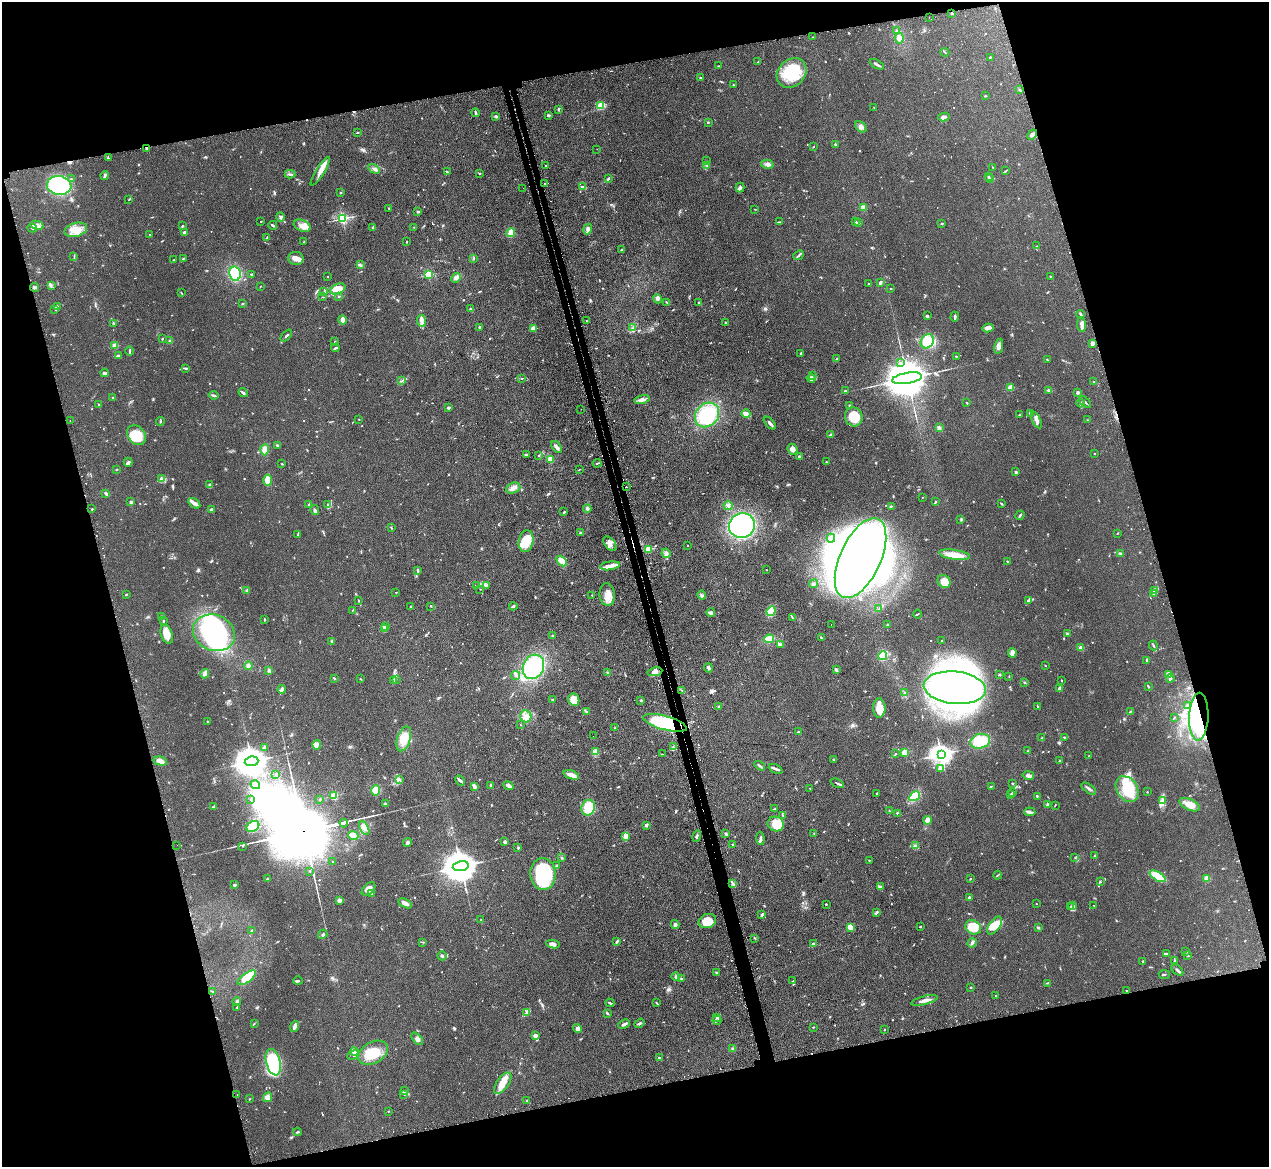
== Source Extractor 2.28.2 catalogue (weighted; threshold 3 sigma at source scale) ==
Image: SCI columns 35-5099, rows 165-4821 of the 5133 x 5106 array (HDU 1 of 3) = the unmasked area's bounding box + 8 px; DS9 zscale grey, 4 x 4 block average (1 PNG px = mean of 4 x 4 image px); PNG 1271 x 1169 px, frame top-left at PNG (2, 2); each listed source drawn as its Kron ellipse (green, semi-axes under 4 px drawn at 4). Shown black and unused: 31% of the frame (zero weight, under 2 of 3 exposures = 4% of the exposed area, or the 3 px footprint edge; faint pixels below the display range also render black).
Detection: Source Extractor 2.28.2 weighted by HDU 2 'WHT'. Background 0.107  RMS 0.0075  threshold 0.0336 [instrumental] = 3 sigma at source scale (4.5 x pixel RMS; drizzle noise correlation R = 1.50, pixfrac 1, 0.05/0.05 arcsec/px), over >= 5 px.
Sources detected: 990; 3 too faint to see at this stretch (4 x 4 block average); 29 inside a brighter object's white glare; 38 cosmic-ray / hot-pixel residue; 2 long thin detections or spike segments (spike, bleed or trail) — neither listed nor drawn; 15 coinciding with a brighter row at this scale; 48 inside a brighter listed object's ellipse — not listed separately; of the other 855, all 500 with FLUX_AUTO >= 2.22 (the completeness limit of this list) listed and drawn (355 fainter detections not listed), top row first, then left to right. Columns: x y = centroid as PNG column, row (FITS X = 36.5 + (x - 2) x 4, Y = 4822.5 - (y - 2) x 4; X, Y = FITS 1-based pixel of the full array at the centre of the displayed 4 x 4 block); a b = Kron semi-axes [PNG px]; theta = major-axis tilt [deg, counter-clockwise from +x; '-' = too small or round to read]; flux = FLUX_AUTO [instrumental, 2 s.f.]
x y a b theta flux
952 14 3 2 - 4.6
929 17 2 2 - 3.2
896 31 2 2 - 2.9
813 37 2 2 - 2.3
899 38 5 4 - 23
945 52 4 2 - 3.4
990 57 3 2 - 3.1
758 62 2 2 - 2.2
877 64 7 2 -30 11
718 66 3 2 - 2.5
792 73 16 13 44 180
700 78 2 2 - 11
733 85 2 2 - 3.5
1019 90 2 2 - 4.9
985 96 2 2 - 3.6
600 105 3 2 - 67
874 107 2 2 - 2.5
558 109 3 2 - 5.4
476 113 4 2 - 8.2
548 115 4 2 - 8.5
496 116 4 3 - 8.6
944 117 5 3 - 13
708 122 2 2 - 4.4
861 127 7 4 -46 16
357 133 3 2 - 3.6
1032 135 6 3 44 14
835 145 4 2 - 8.5
813 147 2 2 - 2.4
147 148 3 2 - 7.2
597 149 2 2 - 2.5
108 158 2 2 - 3.1
707 161 3 2 - 3.3
767 164 6 4 -14 15
546 165 2 2 - 3.1
706 165 3 2 - 3.5
993 167 3 2 - 2.8
374 169 6 4 -28 15
1006 170 4 2 - 3.3
320 171 17 3 58 30
447 172 3 2 - 5.2
479 173 2 2 - 4.5
290 174 5 2 - 6.3
105 176 4 3 - 6.6
989 176 2 2 - 2.4
990 178 4 2 - 5.2
71 179 3 2 - 3.8
608 179 3 2 - 5.3
545 183 2 2 - 6.1
59 185 12 9 -7 450
583 186 3 2 - 4.9
523 188 2 2 - 3.4
740 188 5 3 - 9
340 193 3 2 - 2.7
129 199 3 2 - 2.4
863 207 2 2 - 97
389 208 2 2 - 4.1
755 209 3 2 - 2.6
418 212 4 2 - 4.8
280 217 5 2 - 7.6
342 218 2 2 - 740
261 221 2 2 - 6.1
779 222 3 2 - 2.8
856 222 3 2 - 7.5
859 223 2 2 - 3.3
942 224 3 2 - 3.5
37 225 7 4 -13 21
273 225 4 2 - 9.2
182 226 2 2 - 4.6
302 226 9 5 -23 36
373 227 3 2 - 3.8
414 227 2 2 - 2.6
32 228 5 2 - 11
588 229 5 4 - 15
76 230 11 7 15 56
184 232 3 2 - 8.6
511 232 4 3 - 45
150 234 2 2 - 2.4
267 237 3 2 - 3.2
304 241 3 2 - 2.7
407 241 2 2 - 3.3
1036 246 2 2 - 2.3
621 250 2 2 - 8
798 255 6 2 41 6.4
74 257 2 2 - 2.7
296 258 7 6 - 27
473 258 2 2 - 6.4
183 259 2 2 - 4.2
173 260 2 2 - 2.5
360 265 3 2 - 3.7
235 274 7 6 - 190
251 274 3 3 - 5.5
428 275 2 2 - 340
327 276 2 2 - 6.7
1050 276 2 2 - 3.5
456 278 5 4 - 25
880 282 4 2 - 9.7
868 284 2 2 - 2.6
51 285 2 2 - 3.4
260 286 2 2 - 2.3
35 287 4 2 - 7.3
891 288 2 2 - 2.3
338 289 8 5 24 47
324 292 3 2 - 3.4
181 293 3 2 - 3.4
339 296 3 2 - 3.4
323 297 3 2 - 2.6
657 299 5 2 - 6
666 302 3 2 - 2.8
698 302 3 2 - 2.5
243 304 2 2 - 3.3
58 306 3 2 - 4.2
55 309 2 2 - 3.3
470 309 2 2 - 5.3
1081 314 4 2 - 6.5
927 315 3 2 - 4.2
955 317 5 2 - 8.8
342 320 5 3 - 32
421 321 6 3 -86 14
587 321 2 2 - 7.4
113 323 3 2 - 4.8
725 323 2 2 - 2.8
1082 325 7 4 -85 20
480 327 2 2 - 27
533 328 2 2 - 130
633 328 2 2 - 3
988 328 5 3 - 34
286 336 7 2 45 6
162 339 3 2 - 3
170 341 3 3 - 6.4
927 341 7 6 - 160
335 342 2 2 - 2.8
1092 343 3 3 - 15
115 346 2 2 - 150
999 346 7 4 79 18
335 348 4 2 - 6.5
130 351 4 2 - 6.1
801 353 2 2 - 4.6
118 356 3 3 - 6.7
956 356 2 2 - 3
836 359 2 2 - 2.6
1047 360 2 2 - 3.5
900 363 3 2 - 3.8
186 368 4 2 - 7.4
105 373 4 2 - 14
813 375 2 2 - 3.4
522 378 2 2 - 2.4
811 378 4 2 - 7
907 378 15 5 9 29000
402 381 3 2 - 3.4
1094 382 2 2 - 3.3
1010 387 2 2 - 150
1048 390 3 2 - 4
845 391 3 3 - 5.2
1078 392 3 2 - 9.7
243 393 5 3 - 8.3
213 395 5 2 - 8
112 398 2 2 - 2.9
642 399 8 4 12 18
1085 402 7 2 -42 6.1
967 403 3 2 - 3.5
1081 403 4 3 - 7.1
99 405 4 2 - 3.7
849 405 2 2 - 3.8
448 407 2 2 - 30
581 409 2 2 - 2.2
746 414 4 4 - 18
1030 414 3 2 - 5.5
707 415 13 11 46 270
1019 415 3 2 - 2.8
854 417 10 8 -64 99
359 419 2 2 - 2.5
70 420 2 2 - 3
1036 420 9 3 -63 20
1088 420 2 2 - 2.5
160 421 4 2 - 4.1
770 423 8 2 -48 12
939 428 3 3 - 6.6
136 435 11 8 -52 130
831 435 3 2 - 2.2
277 446 2 2 - 3
557 447 7 2 -52 20
792 449 5 5 - 20
265 450 6 4 88 34
1094 453 2 2 - 5.9
526 454 4 2 - 3.6
539 455 2 2 - 2.5
800 456 3 2 - 6.4
551 460 4 2 - 4.9
128 462 4 4 - 11
826 462 2 2 - 3.2
597 463 4 2 - 4.6
282 464 2 2 - 2.4
116 469 2 2 - 2.5
580 469 2 2 - 2.3
1016 472 2 2 - 33
161 479 3 3 - 7.9
268 480 5 3 - 53
210 485 3 3 - 10
626 487 2 2 - 5.9
513 488 7 5 21 24
106 494 4 2 - 7.3
922 497 2 2 - 4.1
131 502 3 2 - 5
935 502 2 2 - 3.8
194 503 7 2 -33 30
1001 504 3 2 - 4.1
309 505 3 2 - 3.8
327 505 2 2 - 2.2
728 506 4 3 - 8.6
891 506 3 2 - 3.7
92 509 2 2 - 7.5
587 509 4 4 - 8.9
212 510 2 2 - 45
315 510 5 4 - 8.9
564 512 2 2 - 5.5
1020 515 5 2 - 7.7
961 519 4 2 - 4.6
742 525 13 12 - 800
391 527 3 2 - 4
580 533 3 2 - 3.4
1117 533 2 2 - 2.9
298 535 3 2 - 4.2
831 538 4 3 - 15
526 541 11 7 79 99
610 544 8 5 -52 21
688 545 2 2 - 2.3
648 549 2 2 - 210
666 553 5 4 - 14
1120 553 3 2 - 4.8
954 555 15 5 -9 76
860 558 43 20 65 4300
562 561 6 3 -45 57
1007 561 2 2 - 3.8
610 566 10 4 8 27
418 570 3 2 - 5.2
766 570 2 2 - 3.8
944 582 7 6 - 63
814 584 4 2 - 7.9
487 585 2 2 - 2.8
476 586 2 2 - 3.3
480 589 2 2 - 2.3
247 590 3 3 - 4.6
1155 591 3 2 - 5.1
396 592 2 2 - 6.8
126 594 3 2 - 3.2
1154 594 2 2 - 2.4
592 595 3 2 - 3.7
607 595 11 7 -83 53
702 595 4 2 - 4.5
1028 600 4 2 - 14
358 601 3 2 - 2.7
430 606 2 2 - 2.5
513 606 4 2 - 5.1
411 607 4 2 - 4.5
879 609 2 2 - 2.4
352 611 2 2 - 2.4
771 611 5 4 - 100
711 613 4 2 - 18
917 614 4 2 - 4.6
162 617 3 2 - 4.8
792 617 3 2 - 3.6
264 619 3 2 - 4.6
163 621 3 2 - 4.3
831 624 2 2 - 3.5
888 625 3 2 - 5.5
386 626 3 2 - 4.9
384 628 2 2 - 5
214 633 21 17 -24 770
167 634 10 5 -71 47
1067 634 2 2 - 2.6
553 636 3 2 - 2.4
821 638 2 2 - 4
769 639 5 3 - 130
332 641 3 3 - 6.5
941 641 2 2 - 2.2
780 644 4 2 - 17
1153 645 5 2 - 4.4
1081 648 2 2 - 100
1012 653 5 3 - 12
882 656 4 4 - 70
1147 660 3 2 - 7.1
1045 665 2 2 - 2.5
248 666 4 3 - 12
533 667 12 10 65 290
708 668 5 3 - 8.5
269 670 3 2 - 6.4
836 670 3 2 - 11
608 672 3 3 - 4.7
655 672 7 4 12 22
205 674 5 3 - 9.7
1169 674 4 3 - 23
516 675 4 2 - 4.6
999 675 2 2 - 4.6
1009 676 3 2 - 2.3
334 678 3 2 - 3
1170 678 4 3 - 7.5
361 679 3 2 - 2.8
394 680 4 2 - 6.5
396 680 2 2 - 3.1
1061 681 2 2 - 2.6
1025 682 2 2 - 3
1148 687 4 2 - 3.6
955 688 31 16 -6 1500
282 689 4 2 - 23
1059 689 4 3 - 10
682 690 3 2 - 3.8
904 693 3 2 - 3.4
552 700 3 2 - 7
574 700 6 5 - 65
641 700 2 2 - 19
1188 705 4 2 - 5.5
719 706 2 2 - 7.8
1038 707 3 2 - 3.3
879 708 10 6 90 66
1130 711 2 2 - 3
587 712 2 2 - 2.5
526 716 6 5 - 27
1199 717 24 9 88 190
1174 718 2 2 - 2.6
208 721 3 2 - 4.9
665 723 22 7 -16 290
520 725 2 2 - 2.3
615 728 2 2 - 3.6
798 732 2 2 - 7
593 736 2 2 - 8.4
1064 737 2 2 - 3.2
1042 738 3 2 - 3.8
404 739 13 6 72 89
980 741 10 7 14 130
317 745 5 4 - 13
673 746 2 2 - 3.1
264 747 3 3 - 5.7
1028 751 2 2 - 2.7
595 752 4 3 - 10
905 752 2 2 - 200
662 754 4 2 - 2.4
895 754 2 2 - 3.7
941 754 4 3 - 3100
1089 756 2 2 - 2.9
834 759 2 2 - 4
160 761 7 3 -14 27
251 761 7 5 7 9400
1059 761 4 2 - 2.6
760 766 6 2 -33 7
940 768 4 3 - 11
776 769 7 2 -25 11
276 774 3 2 - 3.9
571 775 8 4 -18 24
1028 775 6 2 -11 20
399 780 3 2 - 7
460 781 5 2 - 10
837 783 7 2 -25 9.4
1013 783 2 2 - 2.6
255 785 5 2 - 8
491 785 3 2 - 6.8
474 786 4 3 - 13
509 786 5 3 - 16
991 786 4 2 - 2.6
810 788 2 2 - 4.8
1089 789 8 2 -36 10
1127 789 14 10 -57 150
376 790 5 4 - 50
1013 792 3 2 - 3
1147 792 2 2 - 3.1
876 794 3 2 - 3.2
1010 794 3 2 - 5.7
334 796 2 2 - 240
915 796 6 4 33 100
1037 796 2 2 - 3.5
251 799 2 2 - 2.7
320 799 2 2 - 2.3
1162 801 4 3 - 11
385 804 2 2 - 16
1047 805 4 2 - 8.7
1055 805 3 2 - 2.3
1190 805 11 5 -23 48
213 806 3 2 - 3.6
588 808 8 6 71 110
775 809 4 2 - 3.4
889 811 2 2 - 3
1030 812 6 3 -5 10
897 813 2 2 - 3.2
783 816 3 2 - 3.4
927 820 4 3 - 30
344 823 4 2 - 1700
776 824 8 7 - 80
646 825 3 3 - 6
253 826 7 5 32 100
364 828 7 4 -64 20
726 833 4 3 - 5.7
814 833 2 2 - 2.7
353 835 5 3 - 76
626 836 3 2 - 38
697 836 5 2 - 7.6
760 839 6 3 -85 11
505 842 3 2 - 11
407 843 4 3 - 8.3
732 844 2 2 - 3.4
177 845 2 2 - 3
243 846 2 2 - 3.4
915 846 3 2 - 5
518 848 4 2 - 3.9
1095 856 2 2 - 36
1075 857 3 2 - 2.9
561 858 3 2 - 5.2
869 860 2 2 - 5.4
333 862 2 2 - 2.3
461 866 8 5 9 11000
556 866 3 2 - 4.3
310 871 2 2 - 2.3
543 874 16 12 -86 380
998 875 4 2 - 3.6
1158 876 9 4 -30 110
1207 878 2 2 - 140
267 879 3 2 - 5.2
970 879 2 2 - 4.9
1100 882 3 2 - 2.4
733 884 4 3 - 8.4
234 885 2 2 - 36
880 886 3 2 - 5.2
368 889 8 5 44 27
371 894 2 2 - 3
969 897 2 2 - 12
339 900 2 2 - 76
405 903 7 3 -26 20
826 904 2 2 - 10
1036 904 2 2 - 3.3
1073 905 3 2 - 4
1094 905 2 2 - 2.5
1070 906 3 2 - 3.6
877 912 3 2 - 3.7
762 914 4 2 - 8.1
481 920 2 2 - 2.7
707 921 9 7 21 71
675 925 4 3 - 9.8
995 925 10 5 56 78
850 927 4 3 - 24
920 927 2 2 - 3.5
973 927 8 7 - 130
1038 927 3 2 - 4.9
251 931 4 2 - 4.6
323 934 5 2 - 6.5
755 938 2 2 - 2.9
423 942 3 2 - 2.9
617 942 4 2 - 6.8
972 943 5 2 - 10
553 944 7 3 -10 18
813 944 3 3 - 12
1186 952 2 2 - 2.9
1167 953 3 2 - 4.3
442 956 5 2 - 6.3
1188 956 2 2 - 4.1
1174 960 3 2 - 3.1
1142 961 2 2 - 2.7
1177 970 7 2 -42 8.6
716 973 3 2 - 3
1164 974 6 2 -8 3.5
676 977 4 2 - 4.4
247 978 11 4 35 110
681 979 2 2 - 6.6
298 981 5 2 - 5.2
793 981 3 2 - 2.9
1047 983 2 2 - 2.7
971 987 2 2 - 3.3
1126 990 2 2 - 2.8
213 991 3 2 - 2.9
996 995 2 2 - 9.5
925 1000 13 3 14 26
237 1002 4 3 - 9
610 1003 4 2 - 7.1
657 1003 4 2 - 3.4
237 1007 2 2 - 3.5
526 1012 4 3 - 8.6
607 1013 4 2 - 4.4
716 1017 2 2 - 2.9
717 1020 4 2 - 5.9
254 1023 3 2 - 2.9
639 1023 5 2 - 7.1
624 1024 6 2 25 20
295 1026 6 2 72 21
813 1027 3 2 - 3
577 1028 5 3 - 18
884 1029 2 2 - 2.5
535 1036 2 2 - 25
417 1039 7 3 -48 13
733 1049 2 2 - 74
355 1052 4 3 - 45
373 1053 16 10 31 120
353 1055 6 3 23 11
659 1058 2 2 - 5.4
273 1062 13 7 -75 240
503 1083 12 6 55 45
405 1091 4 3 - 7.7
237 1094 2 2 - 3.2
404 1094 2 2 - 4.5
268 1097 5 4 - 24
249 1099 2 2 - 3.2
527 1101 3 2 - 2.7
388 1111 2 2 - 2.6
297 1132 4 2 - 4.8
Overlapping masked pixels (flux is a lower limit): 3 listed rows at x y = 147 148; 1199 717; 665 723
Diffuse or blended objects may show on this block-average render without a row.